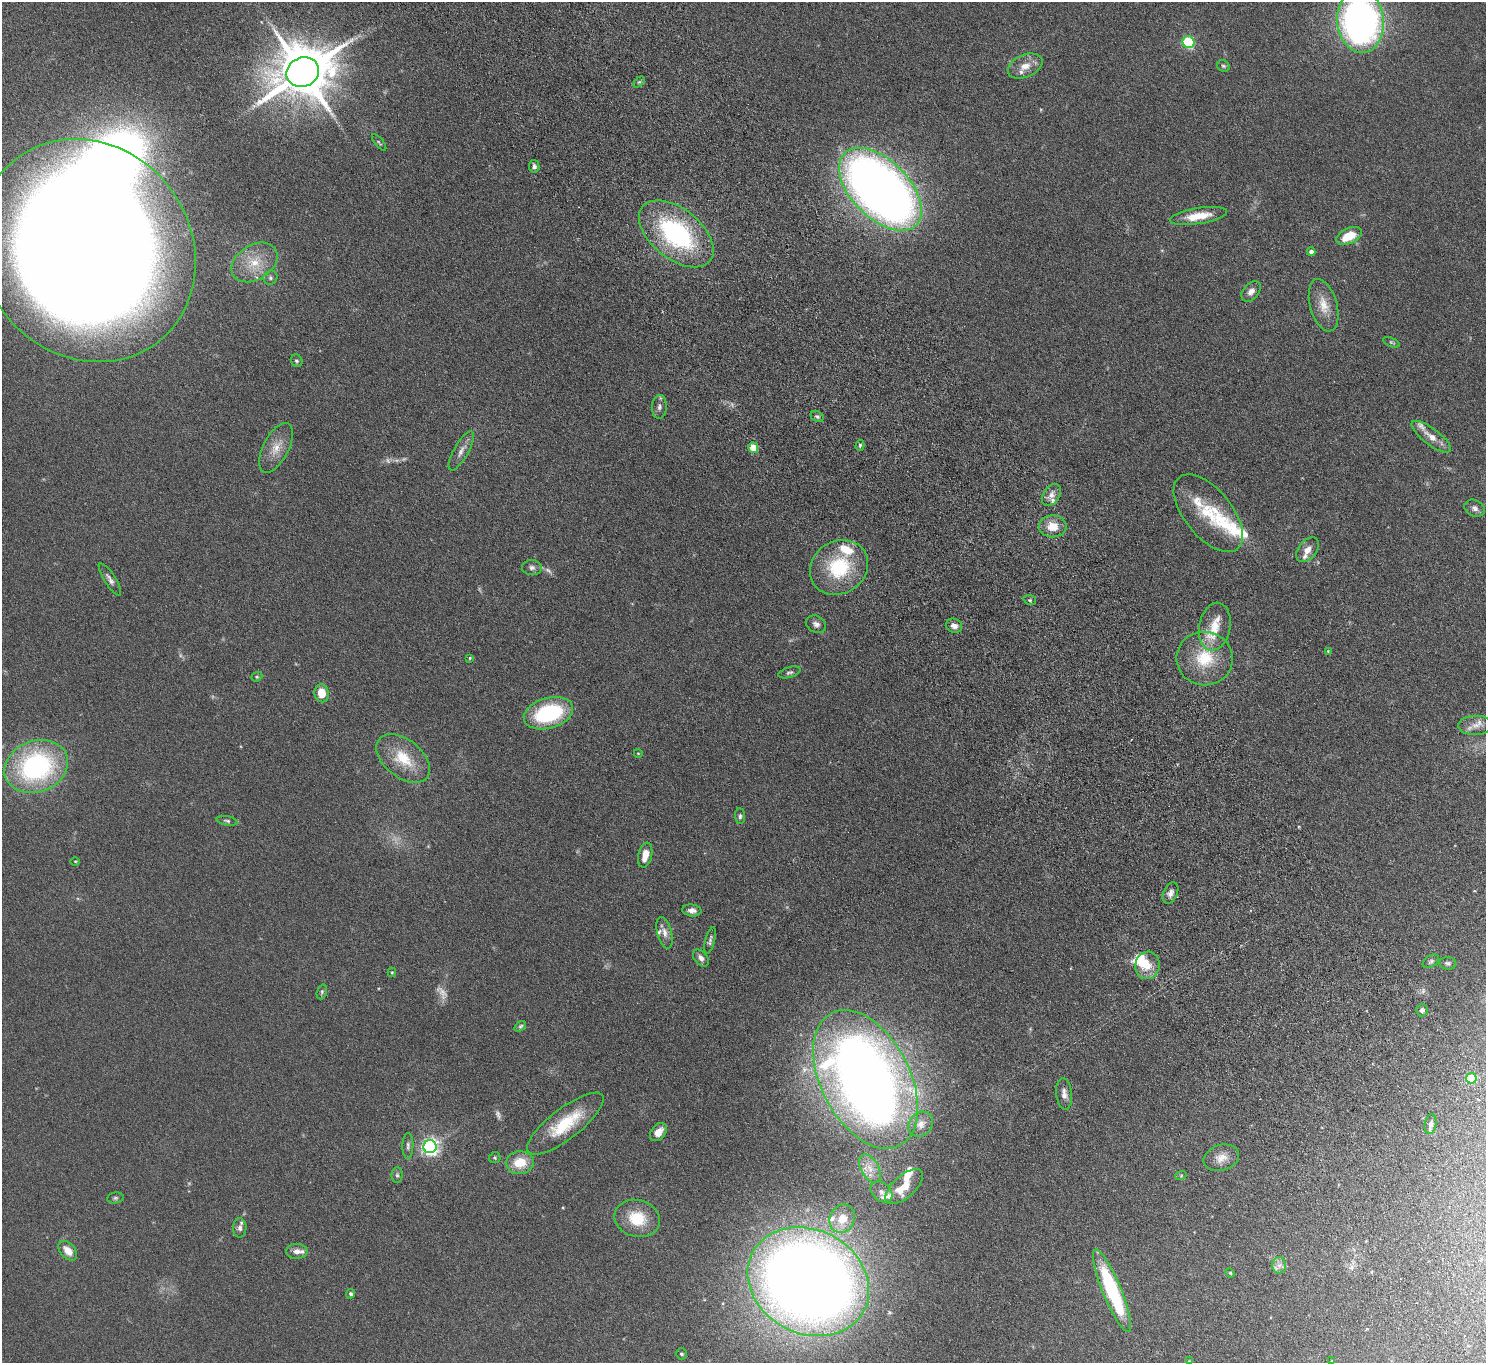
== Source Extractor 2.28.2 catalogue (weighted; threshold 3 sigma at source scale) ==
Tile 6 of 4 x 4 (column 2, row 2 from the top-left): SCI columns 1536-3019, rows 2926-4286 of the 6036 x 5989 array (HDU 1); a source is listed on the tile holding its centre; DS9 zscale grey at full resolution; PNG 1488 x 1365 px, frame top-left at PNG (2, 2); each listed source drawn as its Kron ellipse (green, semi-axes under 4 px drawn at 4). Shown black and unused: <1% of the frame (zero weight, under 4 of 8 exposures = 3% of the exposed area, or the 3 px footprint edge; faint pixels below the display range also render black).
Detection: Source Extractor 2.28.2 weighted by HDU 2 'WHT'; one run over the whole footprint, this tile lists its part. Background 0.122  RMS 0.0068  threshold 0.0279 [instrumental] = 3 sigma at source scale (4.09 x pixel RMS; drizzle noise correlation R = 1.36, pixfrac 0.8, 0.05/0.05 arcsec/px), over >= 5 px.
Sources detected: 126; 9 too faint to see at this stretch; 1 inside a brighter object's white glare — neither listed nor drawn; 19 inside a brighter listed object's ellipse — not listed separately; the other 97 listed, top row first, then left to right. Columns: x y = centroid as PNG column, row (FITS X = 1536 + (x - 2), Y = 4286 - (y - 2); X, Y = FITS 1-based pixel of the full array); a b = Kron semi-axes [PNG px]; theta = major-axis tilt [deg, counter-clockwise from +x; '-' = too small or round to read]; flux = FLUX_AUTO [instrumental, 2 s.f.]
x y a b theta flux
1360 21 32 23 -85 280
1188 42 6 5 - 66
1025 66 18 11 24 7.4
1223 66 6 5 - 1.1
303 72 16 14 23 3900
639 82 6 4 43 0.9
379 142 10 3 -51 0.84
534 166 6 5 - 1.9
880 189 51 29 -45 660
1199 216 29 8 9 13
676 234 43 25 -39 91
1349 236 13 7 26 14
87 250 116 104 -52 2400
1311 252 4 4 - 2.2
254 262 25 17 33 15
270 278 7 6 - 1.6
1251 292 11 8 49 3.4
1324 305 27 13 -74 11
1391 342 9 4 -22 0.96
297 361 6 5 - 1.1
659 407 12 7 86 2.5
817 416 7 5 -27 1.3
1431 437 24 8 -37 6.9
860 445 5 4 - 0.92
276 448 27 12 63 9.7
753 448 5 5 - 16
461 451 22 7 61 4.5
1051 495 12 8 55 3.9
1475 508 10 8 -29 2.7
1208 513 46 24 -51 31
1053 526 14 11 0 10
1307 550 14 9 52 5
839 567 30 26 34 39
532 568 10 7 -4 2.4
110 579 18 5 -57 2.9
1030 600 6 5 - 0.99
816 624 10 8 -28 2.6
954 626 8 7 - 3.6
1215 627 24 15 79 12
1328 651 3 3 - 0.53
470 658 4 4 - 0.61
1205 658 28 27 - 27
789 672 11 5 16 1.5
257 677 6 4 20 0.83
322 693 9 7 -77 10
548 713 25 15 16 59
1476 725 17 9 1 5.6
638 753 4 3 - 0.38
403 758 31 19 -39 21
36 766 33 25 20 110
740 816 8 5 -86 1.3
227 821 10 4 -10 1.3
645 855 12 7 77 7.8
75 861 4 3 - 0.49
1170 893 11 7 64 3
692 910 9 6 -7 3
664 933 16 7 -76 4.4
710 941 13 4 75 1.7
701 958 9 6 -50 2.7
1431 961 9 5 33 1.4
1448 963 8 6 -5 1.5
1147 965 14 12 71 9.8
392 972 5 4 - 0.6
322 992 8 4 71 1.1
1422 1010 6 5 - 1.6
520 1026 6 4 40 0.97
1471 1078 5 5 - 32
866 1079 74 44 -63 730
1064 1094 16 8 -84 4.2
565 1124 47 15 37 29
921 1124 13 11 45 5.1
1431 1124 10 5 80 2.4
658 1132 10 7 51 5.6
408 1146 13 5 88 1.9
430 1147 6 6 - 240
495 1158 6 5 - 0.84
1221 1158 18 12 17 6.9
520 1163 14 11 6 13
870 1168 15 9 -61 6.2
397 1175 8 5 -90 1.4
1181 1175 6 3 20 0.69
904 1187 23 11 42 12
881 1192 12 9 -42 3.4
115 1198 8 5 9 1.3
637 1218 23 18 -15 19
842 1219 14 12 66 11
240 1228 10 6 88 2.2
68 1251 11 7 -47 6.7
297 1251 10 7 0 3.7
1279 1265 8 7 - 2.7
1230 1273 4 4 - 0.8
808 1282 63 52 -28 1100
1112 1291 44 9 -68 65
351 1294 5 4 - 1.1
681 1354 6 5 - 1.1
1189 1361 4 3 - 0.4
1332 1361 3 3 - 0.52
Isophote crosses this tile's border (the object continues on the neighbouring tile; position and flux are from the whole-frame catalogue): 2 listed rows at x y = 1360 21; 87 250